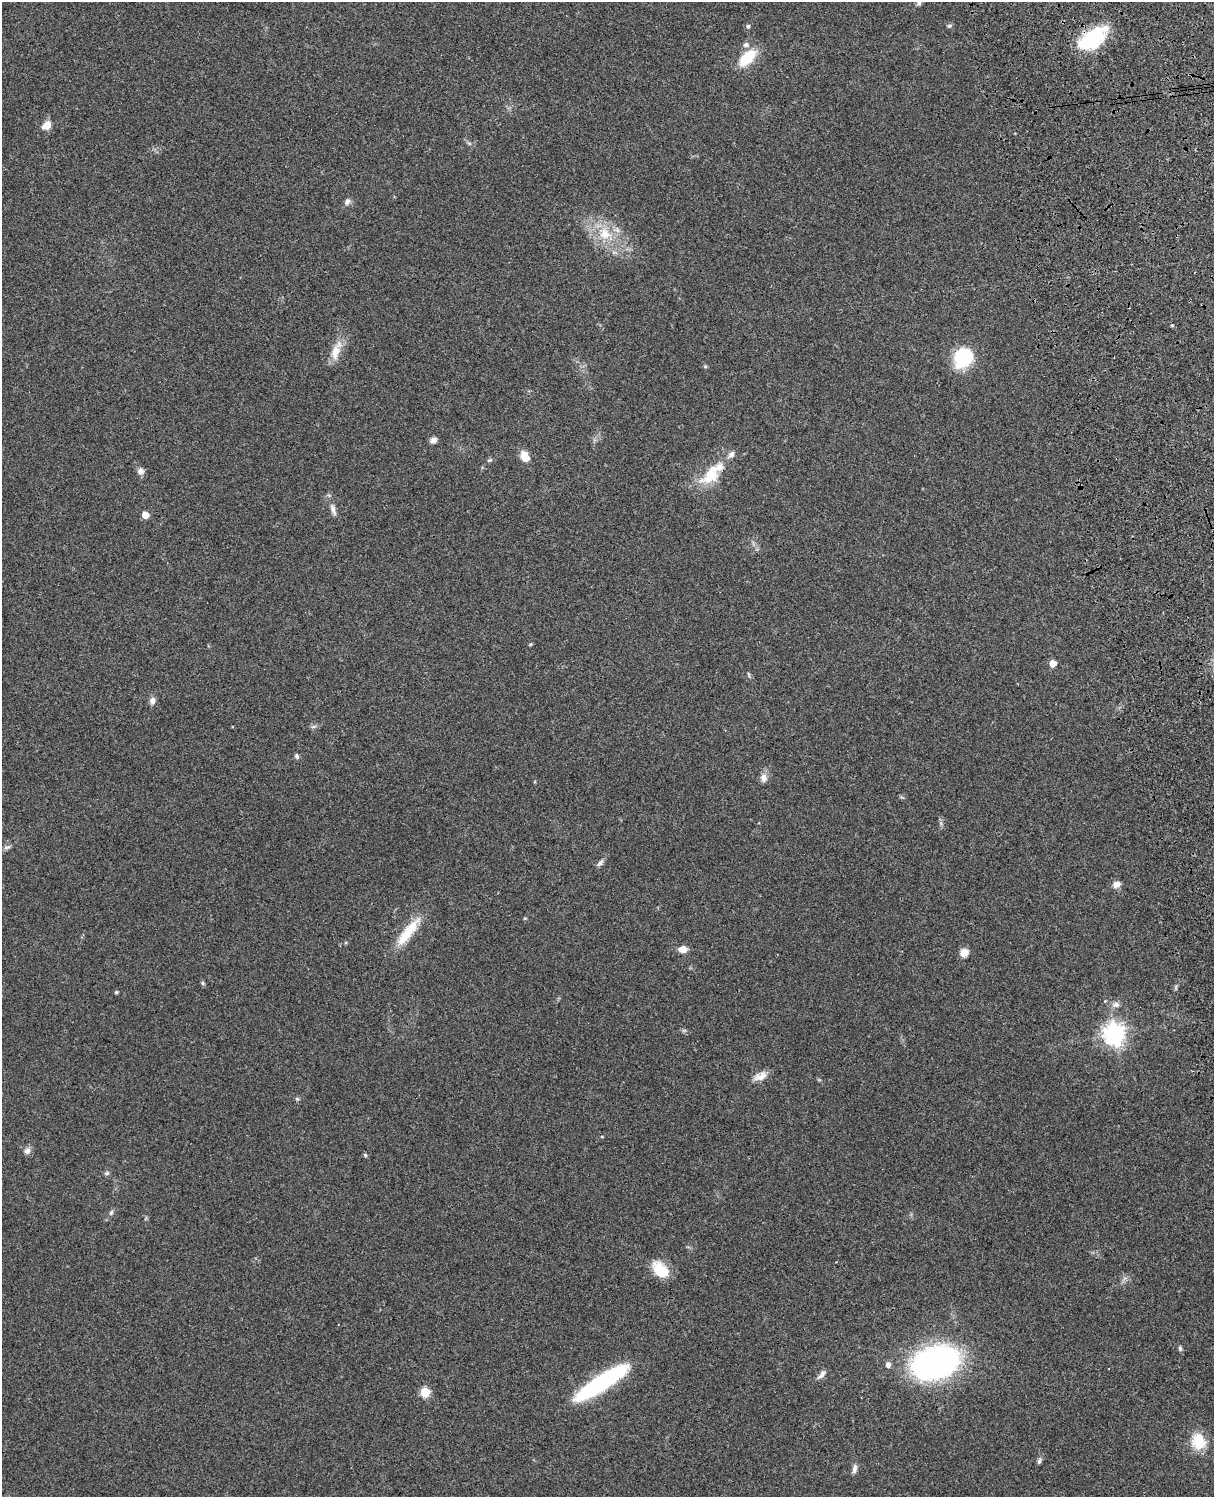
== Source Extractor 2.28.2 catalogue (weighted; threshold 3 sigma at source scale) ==
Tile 6 of 4 x 3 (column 2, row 2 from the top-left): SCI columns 1332-2543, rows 1660-3154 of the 5088 x 4927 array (HDU 1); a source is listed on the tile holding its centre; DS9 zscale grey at full resolution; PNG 1216 x 1499 px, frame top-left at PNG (2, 2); no overlay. Shown black and unused: <1% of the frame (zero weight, under 3 of 4 exposures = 6% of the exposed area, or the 3 px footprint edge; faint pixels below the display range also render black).
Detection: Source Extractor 2.28.2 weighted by HDU 2 'WHT'; one run over the whole footprint, this tile lists its part. Background 0.105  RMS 0.0065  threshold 0.0293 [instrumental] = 3 sigma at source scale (4.5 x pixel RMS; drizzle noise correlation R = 1.50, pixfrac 1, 0.05/0.05 arcsec/px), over >= 5 px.
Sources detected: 56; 3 inside a brighter listed object's ellipse — not listed separately; the other 53 listed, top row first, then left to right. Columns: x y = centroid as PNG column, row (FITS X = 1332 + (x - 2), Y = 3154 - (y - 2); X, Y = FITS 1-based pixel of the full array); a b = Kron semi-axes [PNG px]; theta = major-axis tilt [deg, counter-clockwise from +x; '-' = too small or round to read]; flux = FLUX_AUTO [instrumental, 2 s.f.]
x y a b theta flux
919 2 11 5 64 2.2
748 26 5 5 - 1.2
949 26 7 5 17 1.1
1092 38 31 17 38 50
747 57 22 11 45 21
46 125 11 8 39 6.4
469 143 7 4 -19 1
347 201 10 7 54 2.3
605 234 19 16 -27 17
1172 325 4 3 - 0.76
335 352 24 12 78 9.1
963 358 24 20 54 29
705 367 5 5 - 0.83
433 440 8 6 32 2.9
525 457 13 9 -63 7.8
489 460 8 3 13 0.93
140 471 9 8 - 3
711 475 30 15 51 22
333 509 18 6 -72 3.8
145 515 5 5 - 11
531 644 6 3 70 0.63
1053 663 5 5 - 10
749 674 7 3 -71 0.85
152 701 8 7 - 3
297 756 6 6 - 1.4
764 778 12 9 -84 3.7
7 847 10 5 15 1.8
600 863 12 5 50 2.1
1116 884 10 7 21 3.8
525 918 5 3 - 0.56
408 932 46 11 53 19
683 949 10 7 5 4.9
964 952 9 8 - 5.9
202 983 7 4 -89 0.93
116 992 3 3 - 1.2
1116 1004 9 7 -1 2.8
1114 1034 8 7 - 430
760 1076 18 10 24 5.9
297 1099 5 5 - 0.96
27 1151 10 8 37 2.7
365 1155 6 5 - 1.1
107 1173 7 5 17 1.3
111 1213 8 5 63 1.4
661 1270 18 11 -44 20
1180 1348 7 4 -79 1.4
935 1363 29 19 17 290
888 1365 6 5 - 2.9
822 1374 14 6 50 2.9
601 1383 59 13 33 82
425 1392 5 5 - 30
1198 1441 23 19 -79 15
1039 1461 8 5 75 1.6
854 1469 13 6 80 2.7
Overlapping masked pixels (flux is a lower limit): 1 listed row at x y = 1092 38
Isophote crosses this tile's border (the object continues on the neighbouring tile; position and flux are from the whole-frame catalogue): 1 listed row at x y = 919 2